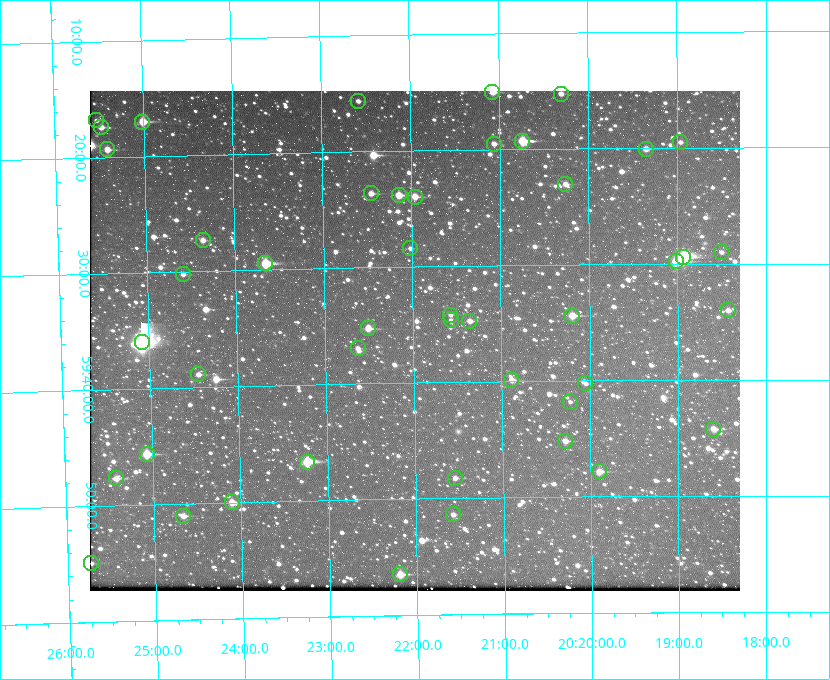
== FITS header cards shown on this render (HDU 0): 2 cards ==
NAXIS1  =                  650 / Width of table row in bytes
NAXIS2  =                  500 / Number of rows in table

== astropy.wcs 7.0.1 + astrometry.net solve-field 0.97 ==
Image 650 x 500 px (HDU 0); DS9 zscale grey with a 90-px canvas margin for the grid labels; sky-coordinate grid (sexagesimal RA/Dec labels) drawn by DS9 from the SOLVED WCS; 46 Tycho-2 reference stars matched to detected sources circled (green)
Header WCS: none
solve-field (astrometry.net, Tycho-2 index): SOLVED blind (the file carries no WCS)
Solved WCS: RA---TAN-SIP/DEC--TAN-SIP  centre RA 20:22:00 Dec +59:36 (305.50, +59.61 deg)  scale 5.17 arcsec/px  FOV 56.0' x 43.1'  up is -179 deg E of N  parity flipped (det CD > 0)
(file carries no celestial WCS; the grid is the blind solution)
Tycho-2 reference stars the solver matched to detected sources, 46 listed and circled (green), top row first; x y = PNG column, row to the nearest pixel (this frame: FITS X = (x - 90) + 1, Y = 500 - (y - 91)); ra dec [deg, ICRS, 3 dp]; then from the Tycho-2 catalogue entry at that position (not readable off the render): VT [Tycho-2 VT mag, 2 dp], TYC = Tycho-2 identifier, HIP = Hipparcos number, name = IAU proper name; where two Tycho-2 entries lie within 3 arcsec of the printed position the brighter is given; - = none
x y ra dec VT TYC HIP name
492 92 305.267 +59.251 11.19 3949-745-1 - -
561 94 305.075 +59.254 11.10 3949-857-1 - -
358 101 305.645 +59.261 12.19 3949-1327-1 - -
96 120 306.381 +59.280 11.91 3949-849-1 - -
142 122 306.252 +59.284 9.41 3949-1643-1 - -
101 127 306.368 +59.290 11.15 3949-1131-1 - -
522 141 305.185 +59.322 8.95 3949-1869-1 - -
680 142 304.741 +59.325 12.05 3949-499-1 - -
494 144 305.266 +59.325 11.55 3949-717-1 - -
107 149 306.353 +59.322 10.67 3949-467-1 - -
646 149 304.838 +59.335 10.93 3949-1877-1 - -
565 184 305.064 +59.384 11.29 3949-93-1 - -
371 193 305.613 +59.394 10.81 3949-1261-1 - -
399 195 305.535 +59.397 10.37 3949-1383-1 - -
415 197 305.490 +59.400 10.79 3949-1179-1 - -
203 240 306.091 +59.456 11.36 3949-919-1 - -
410 248 305.505 +59.474 11.77 3949-1259-1 - -
721 252 304.626 +59.483 12.57 3949-149-1 - -
683 257 304.733 +59.490 8.93 3949-1451-1 - -
676 261 304.755 +59.496 9.37 3949-615-1 - -
265 263 305.915 +59.492 9.25 3949-1149-1 - -
183 274 306.149 +59.504 12.27 3949-401-1 - -
728 310 304.607 +59.567 11.00 3949-1861-1 - -
450 315 305.394 +59.570 11.70 3949-405-1 - -
572 316 305.049 +59.573 10.18 3949-1099-1 - -
451 320 305.393 +59.578 11.77 3949-137-1 - -
469 321 305.340 +59.579 10.98 3949-39-1 - -
368 328 305.628 +59.588 10.19 3949-1517-1 - -
142 342 306.271 +59.600 6.45 3949-2016-1 100714 -
358 348 305.659 +59.616 11.86 3949-1415-1 - -
198 374 306.113 +59.648 11.13 3949-1837-1 - -
511 380 305.223 +59.664 11.52 3949-1631-1 - -
585 383 305.013 +59.671 12.48 3949-1826-1 - -
570 402 305.057 +59.697 12.28 3949-191-1 - -
713 429 304.649 +59.737 10.61 3949-735-1 - -
565 441 305.073 +59.753 11.06 3949-89-1 - -
147 454 306.265 +59.761 9.71 3949-555-1 - -
307 462 305.808 +59.778 8.73 3949-715-1 100545 -
599 471 304.976 +59.797 11.33 3949-1031-1 - -
116 478 306.354 +59.795 10.50 3949-971-1 - -
455 478 305.387 +59.804 11.49 3949-285-1 - -
232 502 306.026 +59.833 10.93 3949-785-1 - -
453 514 305.395 +59.857 11.71 3949-313-1 - -
183 516 306.165 +59.851 11.26 3949-49-1 - -
91 563 306.434 +59.916 11.17 3949-1155-1 - -
400 574 305.548 +59.941 10.72 3949-815-1 - -